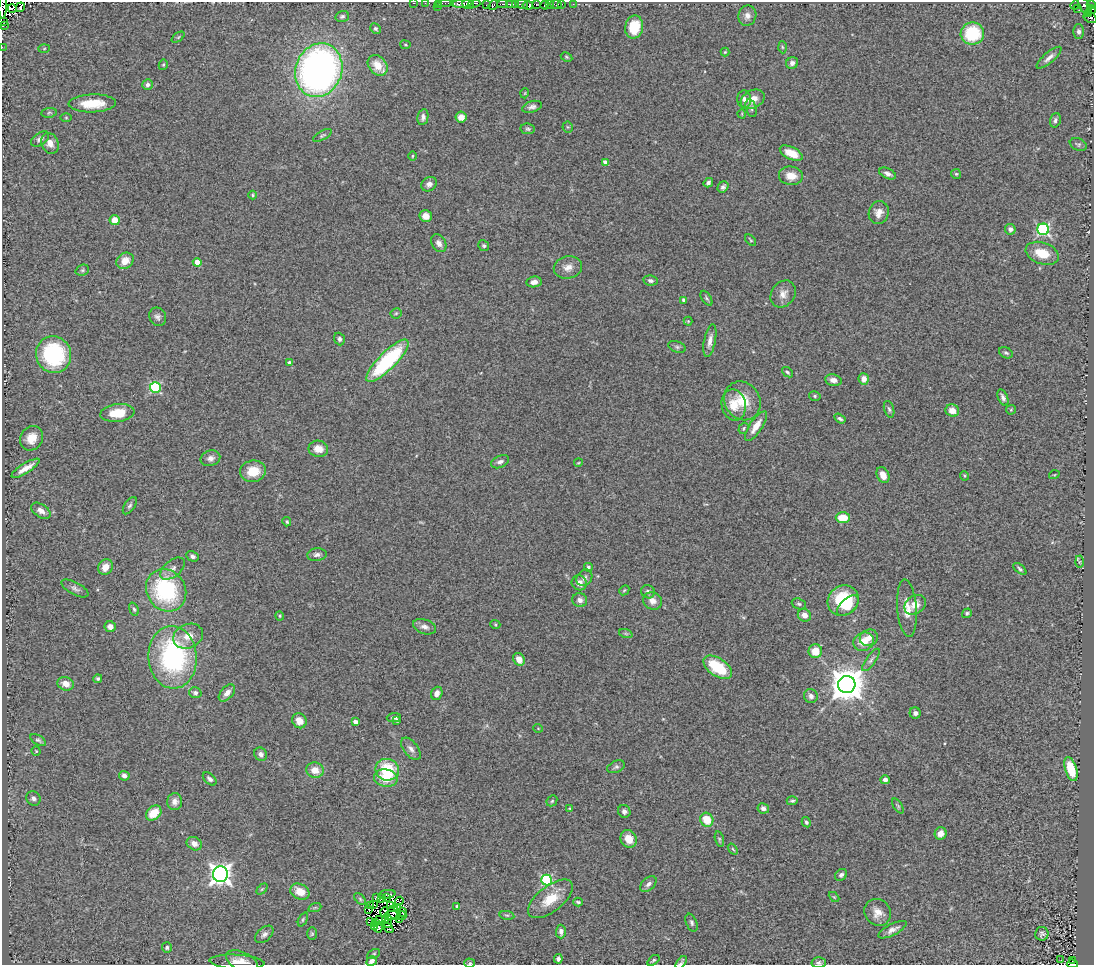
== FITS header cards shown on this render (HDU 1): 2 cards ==
NAXIS1  =                 1092
NAXIS2  =                  963

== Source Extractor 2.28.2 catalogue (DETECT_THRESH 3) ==
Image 1092 x 963 px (HDU 1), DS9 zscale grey, 1 PNG px = 1 image px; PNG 1096 x 967 px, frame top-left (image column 1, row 963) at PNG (2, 2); each listed source drawn as its Kron ellipse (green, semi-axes under 4 px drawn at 4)
Background 0.66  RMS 0.098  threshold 0.295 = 3 sigma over >= 5 px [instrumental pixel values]
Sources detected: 279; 7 with non-positive FLUX_AUTO (blend fragments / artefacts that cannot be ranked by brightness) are neither listed nor drawn; the other 272 listed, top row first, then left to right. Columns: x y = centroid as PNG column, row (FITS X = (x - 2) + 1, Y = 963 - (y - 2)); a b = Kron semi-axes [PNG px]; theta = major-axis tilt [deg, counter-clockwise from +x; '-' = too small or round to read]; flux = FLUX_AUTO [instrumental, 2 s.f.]
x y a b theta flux
414 3 3 2 - 13
425 3 3 2 - 7.7
438 3 3 2 - 6.7
444 3 8 2 0 5.1
463 3 11 3 8 480
474 3 6 3 2 270
468 4 6 3 -20 190
503 4 5 2 - 120
515 4 3 3 - 19
522 4 6 3 -9 350
556 4 6 3 -1 64
561 4 3 2 - 11
573 4 3 2 - 3.6
486 5 3 2 - 44
493 5 5 3 - 63
510 5 3 3 - 180
528 5 5 4 - 450
536 5 3 2 - 91
545 5 4 2 - 72
549 5 3 2 - 160
1075 5 5 3 - 120
1091 5 4 3 - 240
437 6 3 2 - 5.6
1085 6 10 5 -55 550
3 7 11 4 85 470
20 7 5 3 - 170
1077 8 3 3 - 5.8
12 9 4 3 - 320
1091 10 4 3 - 88
1088 14 3 2 - 53
342 16 7 5 16 14
747 16 10 9 - 36
1090 17 7 5 -32 160
2 21 2 2 - 17
5 25 3 2 - 20
634 27 12 9 78 210
375 29 5 5 - 13
1079 32 7 5 -88 20
972 34 11 11 - 350
178 37 7 4 37 9.3
405 45 5 3 - 5.4
2 47 2 2 - 8.7
782 47 6 4 -87 8.6
44 49 6 4 2 7.1
725 52 4 4 - 7.4
566 57 6 4 -28 8.6
1049 58 15 5 40 34
792 63 6 5 - 28
163 65 5 4 - 8.6
378 65 11 8 -49 120
319 70 27 23 69 3100
148 85 5 5 - 25
525 93 5 3 - 5.8
744 99 9 7 -83 26
753 99 13 9 28 73
92 103 24 9 2 170
532 107 10 5 17 24
751 108 9 5 -74 18
49 113 7 5 8 12
742 114 4 3 - 5
423 117 8 5 79 24
461 117 5 5 - 52
66 118 5 3 - 6.4
1055 120 7 5 72 17
568 127 5 5 - 8.5
528 129 7 5 -9 12
323 135 10 4 28 13
40 139 10 6 35 28
50 143 11 8 -66 58
1078 144 9 6 -22 13
791 153 12 6 -26 110
412 156 4 3 - 7.1
605 162 4 4 - 33
888 174 9 5 -25 27
956 174 5 5 - 9.5
791 176 12 9 -6 86
708 183 5 4 - 19
429 184 8 6 33 27
723 187 6 5 - 17
253 195 4 4 - 7.6
879 213 11 10 - 52
426 216 6 6 - 54
115 220 5 5 - 91
1010 229 5 5 - 23
1043 229 6 5 - 1000
751 240 6 3 -46 8.2
439 243 9 7 -59 33
484 246 6 5 - 11
1042 253 17 10 -19 140
125 261 9 7 40 72
197 262 4 4 - 95
568 267 14 11 12 56
82 270 7 5 20 14
650 280 7 5 -10 21
534 282 7 5 9 35
783 294 14 11 54 60
706 298 8 4 -56 13
684 300 4 4 - 26
396 313 5 5 - 11
158 317 9 8 - 25
688 321 4 4 - 7.3
339 339 6 5 - 18
710 341 17 5 79 44
677 347 9 5 -21 15
1006 353 7 5 -26 14
54 355 18 17 - 650
387 361 28 8 45 740
290 363 4 3 - 24
787 372 6 3 -38 11
864 379 6 5 - 49
833 380 8 5 -10 31
155 387 5 5 - 620
815 396 6 4 -15 11
1003 398 8 4 -67 22
742 401 20 17 -58 180
734 405 16 12 -77 110
889 409 8 5 -73 15
1011 410 5 4 - 7.8
952 411 7 6 - 65
117 413 17 9 6 150
840 419 6 4 -32 13
756 426 17 6 56 78
744 428 6 4 55 11
31 438 13 11 57 93
318 449 10 8 -9 77
210 458 10 7 16 37
500 462 9 6 25 25
578 463 4 3 - 6.3
25 468 16 5 32 64
253 471 13 10 8 140
883 475 8 6 -65 69
1054 475 5 3 - 4.8
964 476 5 3 - 7.1
130 506 10 5 56 16
41 511 11 6 -34 40
843 518 7 5 -3 140
287 522 5 4 - 9.4
317 555 10 6 7 25
192 556 6 5 - 17
1079 562 6 4 -88 8.5
105 567 8 7 - 62
588 567 4 4 - 12
172 569 14 8 40 40
1020 569 8 4 -40 15
584 578 9 7 48 23
579 583 8 7 - 43
75 588 15 6 -28 27
166 590 22 19 -56 700
624 590 5 4 - 8.6
648 592 7 6 - 23
580 600 7 7 - 31
652 601 9 8 - 49
843 601 16 14 39 320
799 604 7 5 -20 14
915 605 11 8 34 68
848 606 13 7 42 84
907 608 29 9 -86 100
134 609 7 4 -69 13
967 613 5 4 - 9.7
804 615 7 6 - 47
280 616 4 4 - 7.5
495 624 5 3 - 6.7
110 627 6 5 - 47
425 627 12 7 -18 35
626 634 7 4 -19 11
188 636 15 12 23 82
869 638 9 8 - 47
864 642 10 9 - 98
815 651 7 7 - 110
173 657 31 24 -85 1100
519 659 7 5 -59 60
871 660 13 5 54 22
718 667 16 9 -34 290
98 679 4 4 - 12
66 684 8 6 -18 60
847 685 9 8 - 15000
195 693 6 5 - 17
227 693 10 6 47 38
437 693 7 5 70 40
811 696 7 6 - 23
915 713 6 5 - 22
394 717 7 4 3 20
397 720 3 3 - 13
299 721 8 7 - 61
355 722 4 4 - 39
538 728 5 3 - 4.6
38 740 8 4 -30 16
411 749 13 7 -52 34
36 751 4 4 - 7.1
261 754 7 6 - 28
616 767 9 5 24 18
1071 769 12 5 -72 160
315 770 9 7 -14 74
387 770 12 10 -20 290
124 776 5 5 - 23
386 778 12 8 -9 130
210 779 8 5 -42 18
885 780 4 4 - 28
33 798 7 6 - 23
175 801 8 7 - 33
552 801 6 4 45 9.2
792 801 6 3 3 11
898 806 8 4 -57 9.9
570 808 4 3 - 7.4
763 808 6 5 - 23
624 811 6 6 - 22
154 813 9 6 41 120
707 820 7 6 - 130
806 822 5 4 - 12
941 833 6 6 - 52
629 839 9 8 - 96
719 839 8 4 -77 11
194 844 8 6 -31 42
733 849 6 3 -52 7.2
220 874 7 7 - 4300
841 875 7 5 41 19
546 880 5 5 - 650
648 884 9 6 39 23
262 889 6 4 45 9
300 892 10 7 -26 100
387 894 8 3 8 28
834 897 6 3 -44 7.1
376 898 4 3 - 7
387 898 4 2 - 2.7
360 899 7 4 -47 11
381 899 3 2 - 11
550 899 26 12 38 170
399 901 5 3 - 3.9
578 902 4 3 - 11
370 905 3 2 - 5.5
374 905 3 2 - 8.2
391 905 3 3 - 8.3
457 906 3 3 - 8
315 907 6 4 19 9.7
398 907 3 2 - 5.3
369 909 3 2 - 4.1
385 912 5 3 - 12
402 912 5 2 - 11
878 912 14 12 -43 73
394 913 7 5 -55 6.3
391 915 7 2 7 7.9
507 915 7 3 -8 10
401 916 5 2 - 11
303 919 7 4 64 11
380 919 3 2 - 11
399 919 4 2 - 10
385 920 3 2 - 9.1
370 922 4 2 - 6.2
375 922 4 3 - 5.9
388 923 5 2 - 11
692 923 9 5 -68 17
375 926 4 2 - 7.5
378 928 5 3 - 3.2
388 928 5 2 - 20
892 930 15 5 27 37
561 931 7 5 89 26
264 934 11 6 41 27
312 934 6 5 - 9.8
1042 934 7 6 - 19
167 947 5 5 - 14
374 954 7 4 28 9.6
558 959 5 4 - 18
653 960 7 3 37 10
1061 960 3 2 - 8.6
242 961 17 9 -26 53
372 961 5 4 - 32
1072 961 2 2 - 4.4
237 962 27 7 -3 57
470 963 5 4 - 9.3
681 963 7 4 55 14
819 963 7 5 -2 16
1072 964 5 2 - 58
At the frame edge (FLAGS 8, measured only in part): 16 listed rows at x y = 414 3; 425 3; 438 3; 444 3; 463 3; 474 3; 1091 5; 3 7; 12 9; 1091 10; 2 21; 2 47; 470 963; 681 963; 819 963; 1072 964
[7 non-positive-flux detections neither listed nor drawn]